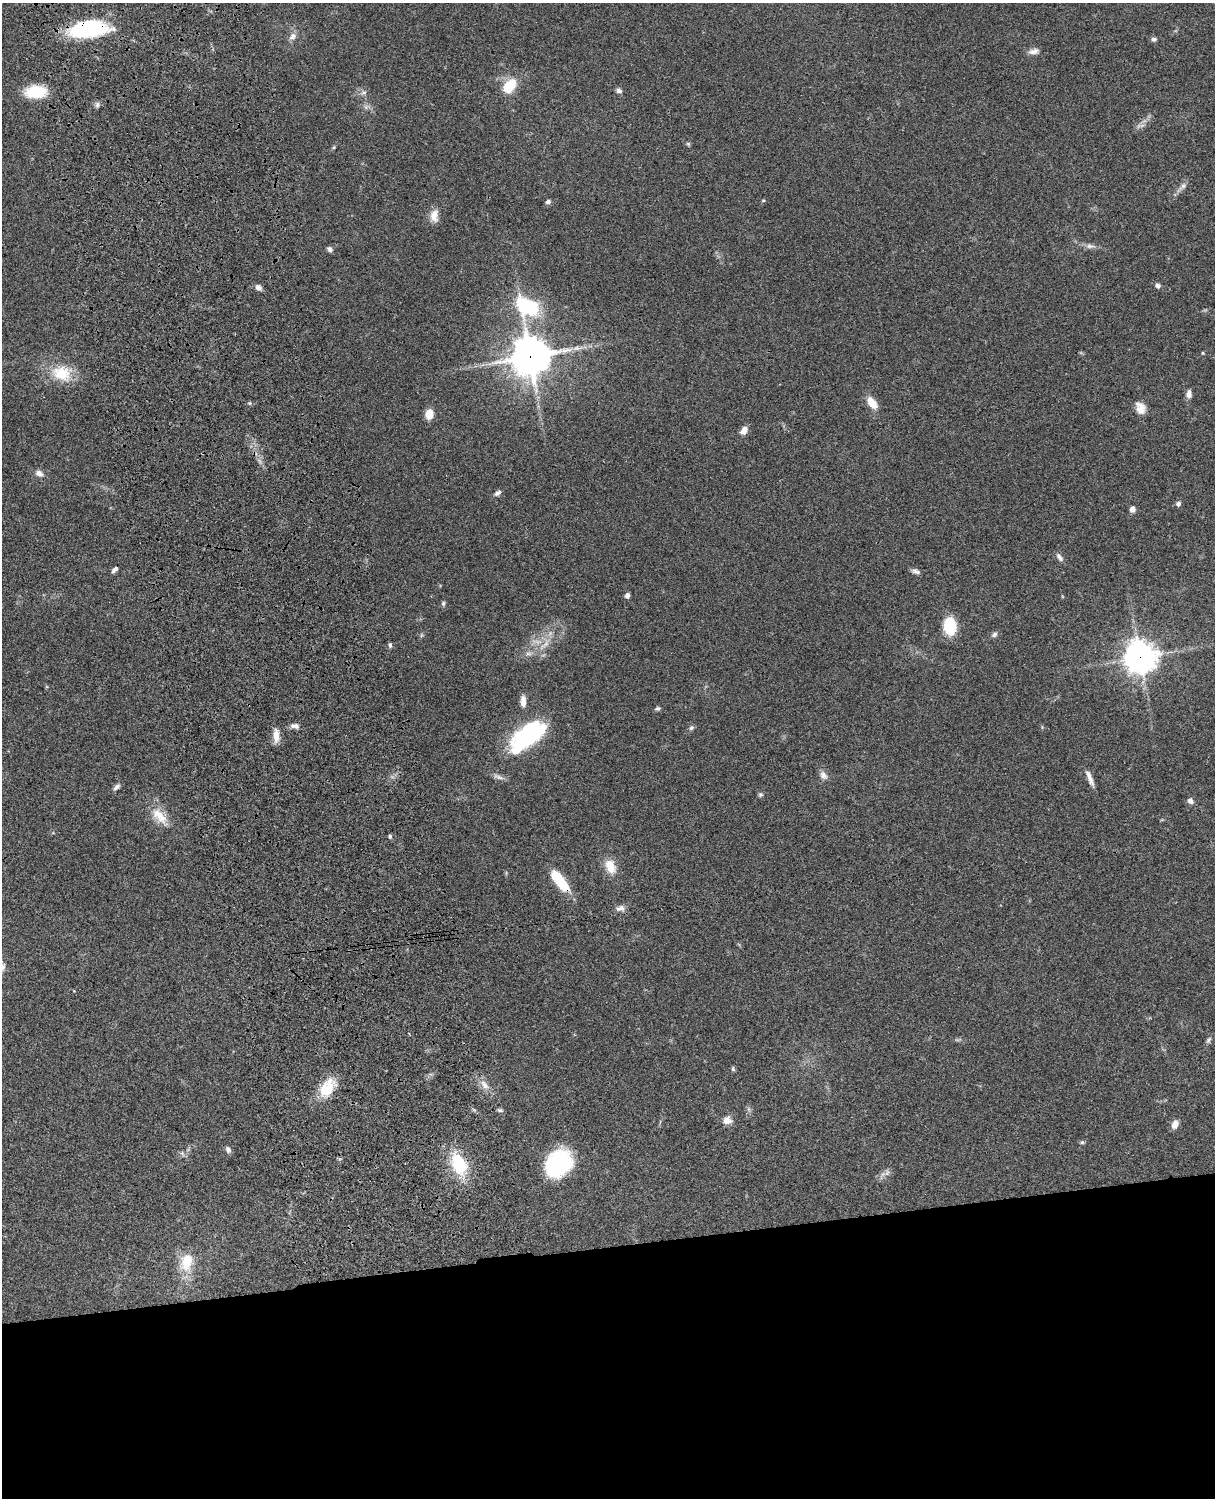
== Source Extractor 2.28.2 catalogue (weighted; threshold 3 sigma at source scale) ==
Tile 11 of 4 x 3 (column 3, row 3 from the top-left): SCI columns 2545-3757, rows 277-1772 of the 5088 x 4927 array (HDU 1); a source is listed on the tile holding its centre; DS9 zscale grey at full resolution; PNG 1217 x 1500 px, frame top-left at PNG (2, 3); no overlay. Shown black and unused: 17% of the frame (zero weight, under 3 of 4 exposures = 6% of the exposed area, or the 3 px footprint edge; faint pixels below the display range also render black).
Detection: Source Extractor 2.28.2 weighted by HDU 2 'WHT'; one run over the whole footprint, this tile lists its part. Background 0.0758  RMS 0.0059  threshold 0.0264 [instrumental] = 3 sigma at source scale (4.5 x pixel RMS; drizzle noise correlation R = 1.50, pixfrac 1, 0.05/0.05 arcsec/px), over >= 5 px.
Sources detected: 76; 2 too faint to see at this stretch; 1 inside a brighter object's white glare — not listed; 1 inside a brighter listed object's ellipse — not listed separately; the other 72 listed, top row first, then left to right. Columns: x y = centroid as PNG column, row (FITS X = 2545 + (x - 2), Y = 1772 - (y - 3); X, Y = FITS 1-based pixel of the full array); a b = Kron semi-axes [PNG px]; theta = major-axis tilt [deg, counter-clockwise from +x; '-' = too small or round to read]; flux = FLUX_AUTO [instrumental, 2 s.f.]
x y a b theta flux
89 29 44 17 6 50
292 36 10 8 53 2.9
1154 39 7 5 -13 1.4
1034 51 13 7 11 3
509 86 17 11 49 16
619 91 7 6 - 1.8
36 92 18 10 3 26
364 92 7 4 1 1.2
97 104 8 6 71 1.4
688 144 6 5 - 0.81
1183 186 12 7 40 2.6
763 200 5 4 - 0.62
548 202 6 5 - 1.8
434 216 16 10 88 5.4
1090 246 12 6 0 2.5
330 249 7 5 -42 1.6
1158 286 6 6 - 1.6
258 287 8 6 -41 2.6
527 306 24 17 -31 43
1203 353 5 3 - 0.51
530 356 13 12 - 1500
62 373 26 20 -19 18
1189 394 9 7 -89 2.7
249 403 5 5 - 0.76
872 403 15 8 -55 8.1
1140 408 16 11 -69 5.7
429 414 11 8 77 6.3
744 431 10 7 54 3.7
39 473 11 8 -29 3
498 493 10 5 36 1.9
1178 504 7 6 - 1.5
1133 509 5 5 - 3.8
1059 557 12 6 -53 2.2
115 569 8 5 42 1.8
916 571 12 6 -18 2
627 595 5 4 - 2.8
443 603 7 5 -78 1
950 626 12 8 -84 32
994 634 8 6 45 1.6
390 645 7 5 -89 1.2
528 654 10 4 0 1.8
1140 657 11 10 - 810
523 701 13 6 -88 4.2
657 708 7 5 11 1.1
295 726 12 6 -10 2.5
691 728 7 6 - 1.2
527 736 37 19 46 71
276 737 14 9 81 4.9
823 775 12 9 -54 3.1
498 777 17 5 -22 2.4
1090 778 21 5 -68 3.9
117 787 11 5 43 1.8
760 795 6 6 - 1.1
1190 801 7 6 - 2.4
160 816 30 13 -47 11
390 836 4 4 - 1.1
610 866 20 13 -66 8.6
560 881 24 8 -53 27
620 908 12 7 13 2.8
1208 1040 10 5 61 1.5
733 1069 6 4 -75 0.92
484 1085 16 7 -54 4.6
327 1088 26 16 55 16
500 1110 8 5 -9 1.1
727 1120 12 10 21 3.8
1175 1124 10 7 71 4
1082 1142 6 5 - 0.96
228 1149 8 6 -58 1.8
459 1164 26 16 -66 28
558 1164 27 21 51 61
887 1173 9 6 66 2
186 1262 23 15 76 16
Overlapping masked pixels (flux is a lower limit): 5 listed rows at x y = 89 29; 530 356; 1140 657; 560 881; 459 1164